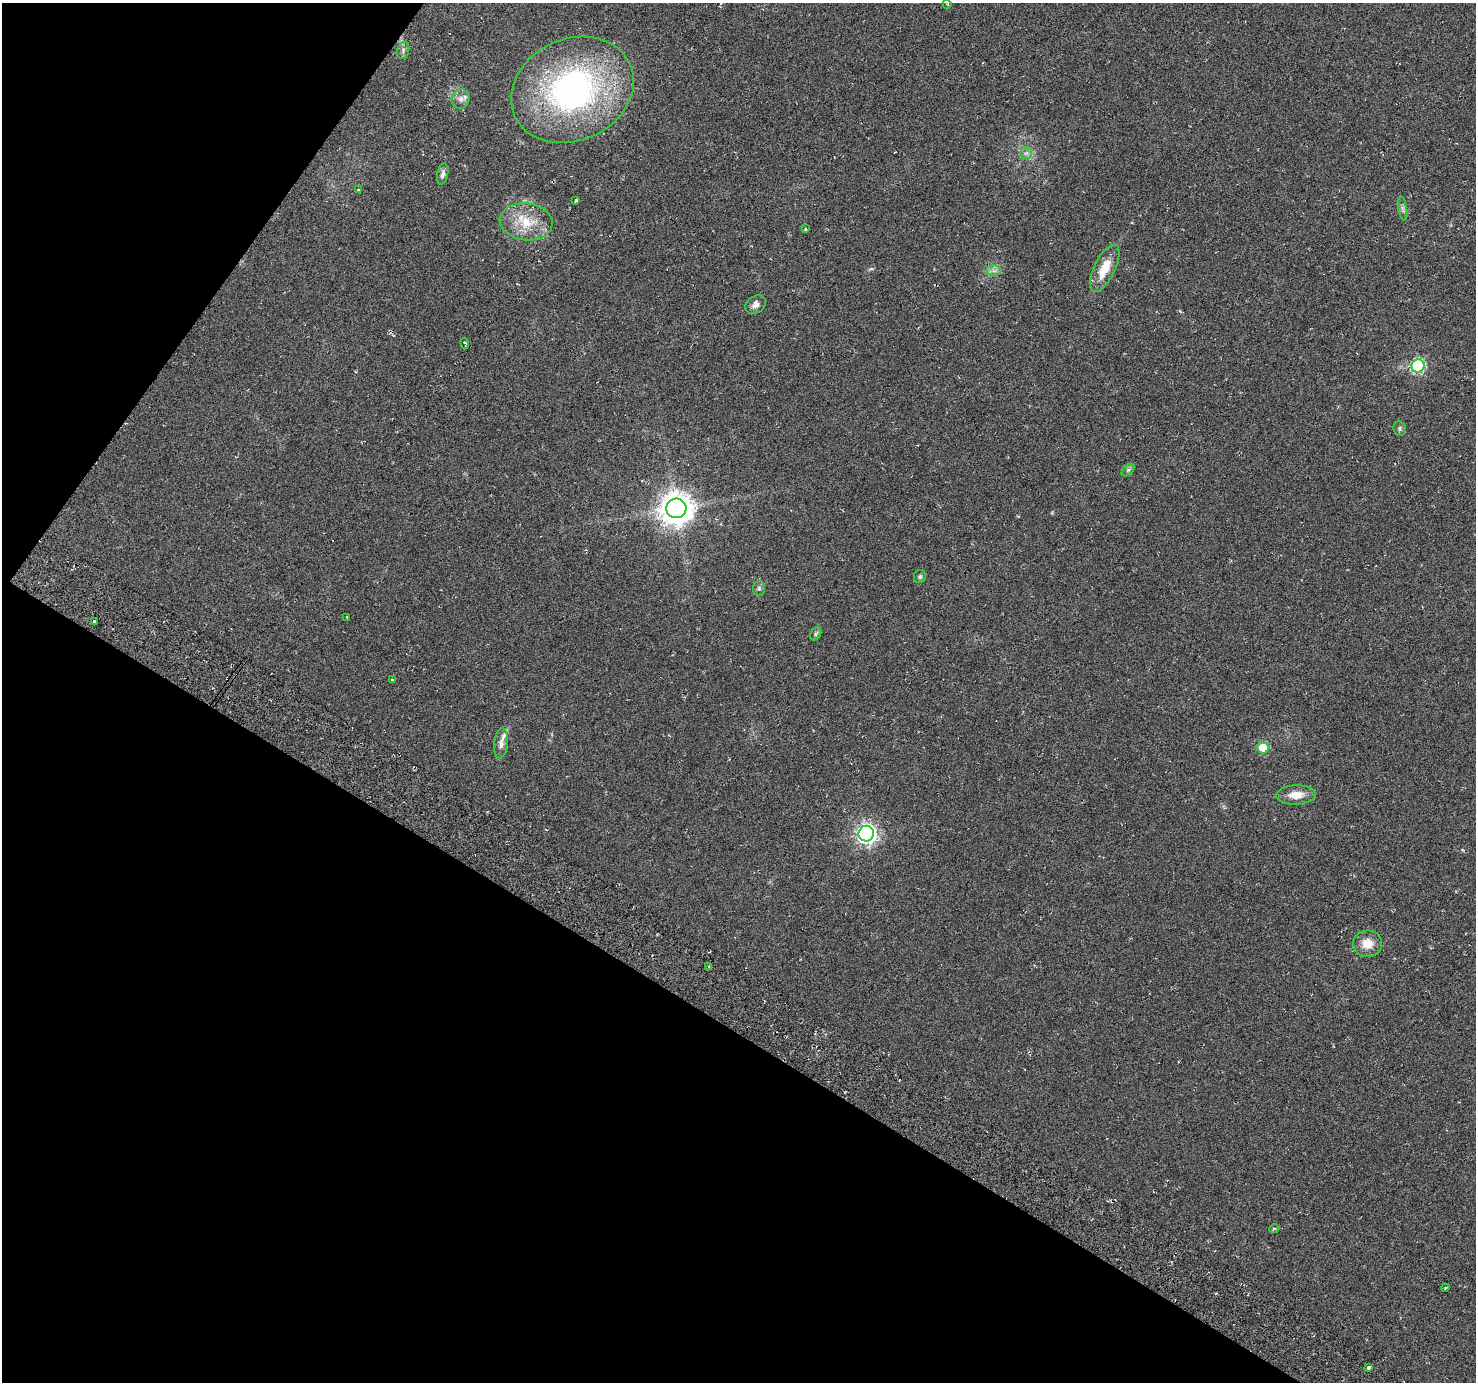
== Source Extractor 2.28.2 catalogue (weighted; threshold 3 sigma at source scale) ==
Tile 9 of 4 x 4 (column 1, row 3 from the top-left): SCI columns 35-1508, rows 1619-2998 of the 5972 x 6063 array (HDU 1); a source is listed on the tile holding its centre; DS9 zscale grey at full resolution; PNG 1478 x 1384 px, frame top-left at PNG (2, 3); each listed source drawn as its Kron ellipse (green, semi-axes under 4 px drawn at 4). Shown black and unused: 32% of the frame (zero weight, under 3 of 6 exposures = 3% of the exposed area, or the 3 px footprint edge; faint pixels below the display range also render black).
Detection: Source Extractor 2.28.2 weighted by HDU 2 'WHT'; one run over the whole footprint, this tile lists its part. Background -0.00391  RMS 0.0056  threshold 0.0231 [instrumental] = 3 sigma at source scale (4.09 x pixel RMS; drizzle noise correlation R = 1.36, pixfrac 0.8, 0.0396/0.0396 arcsec/px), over >= 5 px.
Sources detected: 35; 1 inside a brighter listed object's ellipse — not listed separately; the other 34 listed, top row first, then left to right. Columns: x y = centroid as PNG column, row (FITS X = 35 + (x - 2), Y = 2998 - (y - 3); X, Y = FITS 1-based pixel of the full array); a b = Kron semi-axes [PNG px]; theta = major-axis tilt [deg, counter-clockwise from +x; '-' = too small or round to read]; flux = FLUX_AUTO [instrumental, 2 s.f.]
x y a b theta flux
947 4 4 3 - 0.44
403 50 8 6 73 1.5
572 90 63 51 25 150
461 99 10 8 65 2.8
1026 153 6 5 - 1.4
443 174 11 5 78 2
358 190 3 3 - 0.47
576 200 3 3 - 0.77
1403 209 12 3 -80 1.3
526 222 26 18 -6 15
805 229 3 3 - 0.52
1105 268 26 10 64 11
994 271 7 5 0 1.6
756 305 11 8 33 2.8
465 343 5 2 - 0.62
1418 366 7 6 - 61
1400 428 7 6 - 1.1
1128 470 7 4 45 1
676 508 10 10 - 890
920 577 7 6 - 1
759 588 7 6 - 1.3
347 618 3 2 - 0.53
95 621 4 3 - 1.3
816 634 7 5 61 0.9
392 679 4 2 - 0.39
501 743 15 7 83 2.9
1263 748 5 5 - 18
1296 795 20 9 2 6.6
866 834 8 7 - 230
1367 944 14 13 - 7.2
709 967 4 3 - 0.95
1274 1228 5 4 - 0.76
1445 1288 4 3 - 0.53
1368 1367 3 3 - 1.2